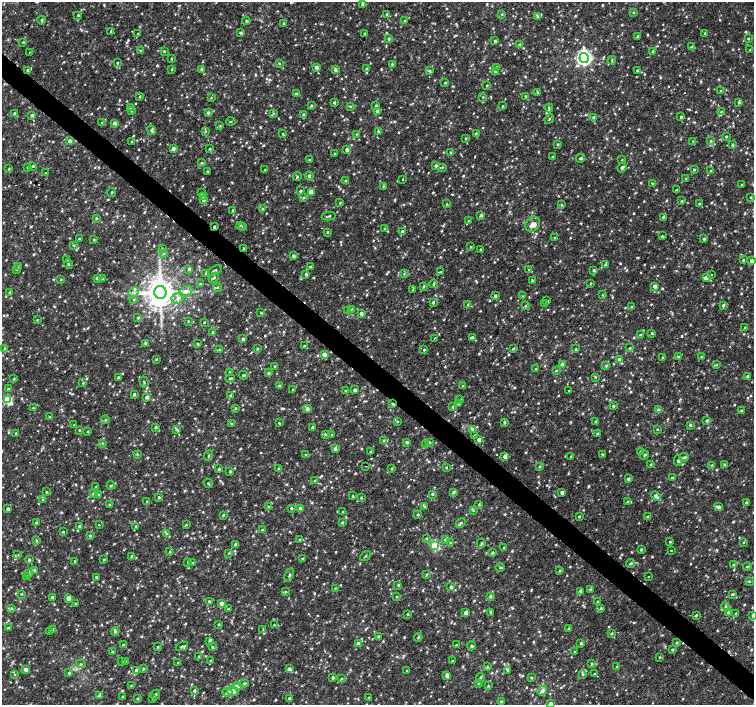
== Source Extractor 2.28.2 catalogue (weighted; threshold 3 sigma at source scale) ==
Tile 6 of 4 x 4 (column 2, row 2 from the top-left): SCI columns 1503-3005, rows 2982-4387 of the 6016 x 6028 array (HDU 1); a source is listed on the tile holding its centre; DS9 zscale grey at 2 x 2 block average (1 PNG px = mean of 2 x 2 image px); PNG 756 x 707 px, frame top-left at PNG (2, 2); each listed source drawn as its Kron ellipse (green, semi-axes under 4 px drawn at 4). Shown black and unused: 4% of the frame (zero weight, under 2 of 3 exposures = <1% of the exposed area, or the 3 px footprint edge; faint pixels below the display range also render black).
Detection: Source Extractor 2.28.2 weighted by HDU 2 'WHT'; one run over the whole footprint, this tile lists its part. Background 0.00558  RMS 0.003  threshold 0.0133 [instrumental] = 3 sigma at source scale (4.5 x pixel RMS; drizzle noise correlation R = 1.50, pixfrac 1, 0.0396/0.0396 arcsec/px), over >= 5 px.
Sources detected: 1359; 4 cosmic-ray / hot-pixel residue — neither listed nor drawn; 2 coinciding with a brighter row at this scale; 21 inside a brighter listed object's ellipse — not listed separately; of the other 1332, all 500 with FLUX_AUTO >= 0.604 (the completeness limit of this list) listed and drawn (832 fainter detections not listed), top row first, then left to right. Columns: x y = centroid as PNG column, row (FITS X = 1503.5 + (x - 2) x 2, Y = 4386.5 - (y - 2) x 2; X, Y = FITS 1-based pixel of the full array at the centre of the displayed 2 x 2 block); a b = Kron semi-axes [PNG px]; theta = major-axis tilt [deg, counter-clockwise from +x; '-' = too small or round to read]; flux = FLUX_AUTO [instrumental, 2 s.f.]
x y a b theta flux
362 5 4 3 - 0.84
633 12 3 3 - 0.66
387 14 3 2 - 0.61
502 14 3 3 - 0.67
78 15 3 3 - 0.71
538 17 4 3 - 1
42 20 4 3 - 1
246 21 4 3 - 0.75
405 21 3 3 - 0.71
283 24 3 2 - 0.69
111 32 4 3 - 0.93
138 33 2 2 - 0.8
241 33 3 2 - 1
365 33 3 2 - 0.81
705 33 3 2 - 1.2
638 36 3 2 - 0.83
748 38 2 2 - 0.65
389 39 3 3 - 1.1
495 41 2 2 - 1.2
23 42 3 2 - 0.76
520 44 3 3 - 0.91
692 47 4 3 - 1.2
140 50 3 3 - 0.69
750 50 2 2 - 0.61
164 51 3 3 - 0.69
653 51 2 2 - 1.3
29 53 2 2 - 1.7
584 58 5 4 - 260
171 59 3 2 - 0.7
612 60 4 2 - 0.69
117 63 2 2 - 0.85
279 63 3 2 - 0.84
392 64 3 3 - 0.77
317 67 3 3 - 2.9
496 67 4 3 - 0.98
172 69 3 3 - 0.71
201 69 4 4 - 1.4
367 69 3 3 - 1.3
27 70 3 2 - 1.3
335 70 3 3 - 2.3
637 70 2 2 - 0.63
430 71 3 3 - 0.96
495 71 4 3 - 0.92
445 83 3 3 - 0.63
487 85 2 2 - 0.64
721 90 3 2 - 0.63
538 93 3 3 - 0.62
296 94 3 2 - 0.73
525 96 3 3 - 0.66
140 97 3 2 - 0.72
483 97 3 2 - 0.61
211 98 3 3 - 0.61
739 102 4 3 - 1
334 103 2 2 - 1.4
311 105 3 2 - 0.99
376 105 3 2 - 0.7
350 106 3 3 - 0.73
502 106 2 2 - 0.72
130 108 3 3 - 0.68
549 108 4 3 - 1.1
132 111 3 3 - 0.65
377 111 3 3 - 1.4
721 111 3 3 - 0.75
14 113 3 3 - 1.1
208 113 3 3 - 1.7
274 113 3 3 - 0.61
32 115 3 3 - 1.4
303 115 3 3 - 1.6
681 116 3 3 - 0.77
593 117 3 3 - 0.89
549 119 5 2 - 0.79
231 121 4 2 - 0.64
102 122 4 3 - 0.72
114 123 3 3 - 2.2
220 126 3 3 - 0.68
152 130 5 3 - 2
206 131 3 3 - 0.69
378 131 4 2 - 0.84
476 133 3 3 - 0.8
283 134 3 2 - 0.63
357 134 4 3 - 0.71
726 136 2 2 - 0.7
466 138 3 2 - 0.73
70 141 3 3 - 2.7
693 141 3 3 - 0.64
711 141 3 3 - 0.84
132 142 3 3 - 1.1
558 144 3 3 - 0.86
732 145 3 2 - 1
173 149 3 3 - 2.3
210 149 2 2 - 0.76
347 150 3 2 - 2.5
451 153 3 2 - 0.77
335 154 3 3 - 0.77
552 157 3 2 - 0.61
580 158 5 4 - 1.4
309 160 3 3 - 0.63
622 160 3 2 - 0.66
202 163 3 3 - 0.89
436 165 3 3 - 1.4
33 166 2 2 - 0.72
28 167 3 3 - 0.64
442 167 4 3 - 0.73
622 167 5 3 - 1.6
9 169 3 2 - 0.65
694 169 3 2 - 0.91
265 170 3 3 - 0.6
207 171 3 2 - 0.78
711 171 3 2 - 0.67
46 173 2 2 - 0.92
309 176 4 3 - 1
297 177 4 3 - 0.83
403 179 2 2 - 0.97
686 179 3 2 - 0.64
346 181 3 3 - 0.72
653 184 3 3 - 0.96
742 185 3 2 - 0.64
383 186 3 3 - 0.67
677 190 3 2 - 0.99
300 191 3 3 - 0.93
111 192 4 2 - 0.63
311 192 3 3 - 6.3
201 193 3 3 - 0.64
203 196 4 3 - 0.86
751 197 3 3 - 0.71
304 198 4 3 - 0.8
204 200 3 3 - 1.7
682 201 3 2 - 0.69
340 203 3 2 - 0.71
447 204 3 3 - 0.65
699 204 2 2 - 0.8
561 205 3 3 - 0.69
263 209 3 3 - 0.64
233 210 3 3 - 1
481 215 3 3 - 1.4
329 216 7 2 9 0.99
663 217 3 2 - 1.1
96 218 3 3 - 0.66
468 221 4 2 - 0.61
533 224 8 6 50 5
240 225 3 2 - 0.63
243 226 3 3 - 0.72
214 227 3 3 - 1.1
384 229 3 3 - 0.6
402 231 3 3 - 0.93
327 232 3 3 - 0.68
662 236 3 3 - 0.7
554 238 3 3 - 0.68
79 239 3 2 - 0.76
94 239 3 2 - 0.84
704 239 3 3 - 1.1
74 245 3 3 - 0.7
471 247 3 2 - 0.63
244 248 3 2 - 0.6
162 249 3 3 - 0.61
481 250 4 2 - 0.71
163 254 3 2 - 0.63
293 256 3 3 - 1.9
67 259 3 3 - 1.2
743 260 3 3 - 0.8
751 261 2 2 - 3
68 264 5 3 - 1
606 265 4 3 - 0.93
18 266 3 2 - 0.82
310 266 4 3 - 0.77
16 269 3 3 - 0.71
189 269 3 3 - 1.3
528 269 3 2 - 0.64
215 270 7 2 27 1.1
594 270 3 2 - 1.2
441 272 4 3 - 0.93
206 273 4 3 - 0.8
306 274 3 3 - 0.97
404 274 4 2 - 0.69
711 274 2 2 - 1
97 278 3 3 - 1.5
214 278 6 3 44 1.1
706 278 3 3 - 5.2
103 279 3 2 - 0.74
61 280 3 3 - 0.61
532 281 3 2 - 0.66
590 283 2 2 - 0.78
200 284 3 3 - 0.89
433 284 4 2 - 0.8
424 286 4 2 - 0.85
655 286 3 2 - 3
217 288 4 3 - 0.95
413 290 4 3 - 0.76
186 291 6 5 - 3
160 292 6 6 - 1600
10 293 3 2 - 2.1
134 293 6 3 46 1.7
603 295 3 2 - 0.64
495 296 3 3 - 1.3
522 296 3 3 - 0.62
178 298 6 5 - 2.8
134 300 3 3 - 0.63
547 301 3 3 - 1.1
433 302 3 2 - 1.1
545 304 4 3 - 1.1
468 305 3 2 - 0.63
723 305 3 3 - 1.3
526 306 3 3 - 0.73
631 307 3 3 - 0.67
352 309 4 3 - 0.63
348 310 3 3 - 1.2
261 313 3 3 - 0.63
361 314 3 2 - 2.6
138 318 2 2 - 0.89
37 320 3 3 - 0.61
188 321 2 2 - 0.66
204 322 2 2 - 0.61
745 327 3 3 - 0.76
212 332 2 2 - 0.69
652 333 3 3 - 0.8
640 335 3 3 - 1.5
435 338 2 2 - 1.3
472 338 3 3 - 3.1
243 339 3 3 - 1.3
145 343 3 3 - 0.99
197 344 3 3 - 0.9
304 346 3 2 - 0.67
5 348 3 3 - 0.76
513 348 3 2 - 0.68
630 348 3 2 - 0.64
257 349 3 3 - 0.73
576 349 2 2 - 0.83
220 350 3 3 - 0.85
424 350 2 2 - 8
324 354 3 3 - 4.5
678 357 4 3 - 1.1
701 357 3 3 - 0.9
663 358 3 2 - 1.3
156 359 3 2 - 0.64
619 359 3 3 - 1.5
562 364 3 3 - 2.7
606 365 4 3 - 0.99
716 365 3 3 - 0.63
275 366 3 2 - 0.79
536 369 2 2 - 0.88
556 370 3 3 - 0.63
229 372 2 2 - 0.83
268 373 3 3 - 1.1
244 375 4 3 - 1
748 376 3 3 - 2.3
118 377 2 2 - 1.3
595 377 3 3 - 0.67
230 378 5 2 - 0.9
14 379 3 2 - 0.68
144 382 6 2 -74 0.83
83 383 3 3 - 0.69
279 386 3 3 - 1.4
463 386 3 3 - 0.88
9 389 3 3 - 0.79
293 390 3 3 - 0.61
355 390 3 2 - 1.4
568 390 2 2 - 0.67
345 391 2 2 - 0.62
134 394 3 3 - 1.1
230 395 3 3 - 0.94
147 397 3 3 - 2.4
8 400 4 3 - 49
459 400 3 3 - 0.68
393 404 3 3 - 1.1
458 404 3 3 - 0.8
614 406 3 3 - 1
453 407 3 2 - 0.81
33 408 2 2 - 0.82
235 408 3 3 - 0.72
307 409 3 3 - 3
658 410 3 3 - 1.1
741 410 3 3 - 0.97
50 417 3 2 - 0.86
105 420 4 3 - 0.84
707 420 3 3 - 1.2
397 421 4 3 - 0.7
596 421 3 2 - 0.86
504 422 3 2 - 1.4
279 423 3 2 - 0.68
231 424 3 3 - 0.63
74 425 3 2 - 0.6
690 425 3 2 - 1.3
156 427 3 3 - 1.1
313 427 2 2 - 1.6
177 429 3 3 - 0.77
472 429 4 3 - 1.4
657 429 3 2 - 0.73
79 430 3 3 - 0.63
88 432 3 2 - 0.72
16 433 3 3 - 0.69
325 434 3 2 - 0.86
332 434 3 3 - 0.61
597 434 4 3 - 1.2
474 435 3 2 - 0.78
384 440 4 3 - 1.1
479 440 3 2 - 3.2
407 442 3 3 - 1.5
429 442 3 3 - 1
102 443 3 3 - 0.74
426 444 3 3 - 0.82
335 449 3 3 - 1.7
370 452 2 2 - 0.8
640 452 3 2 - 1.1
137 454 3 3 - 0.65
602 454 3 2 - 0.65
306 455 3 3 - 0.86
644 455 5 3 - 0.97
208 456 5 2 - 0.71
505 456 4 3 - 2.9
571 456 3 2 - 0.71
684 457 5 3 - 1.5
678 461 5 3 - 0.94
651 464 3 3 - 0.85
724 464 4 3 - 0.81
712 465 3 3 - 0.65
366 466 2 2 - 0.96
446 467 3 2 - 0.62
540 467 3 3 - 0.78
278 468 3 3 - 0.89
392 468 3 3 - 0.64
219 469 3 2 - 0.96
230 471 3 2 - 1.1
672 477 2 2 - 0.66
628 479 3 2 - 1.9
314 480 3 3 - 0.63
208 483 5 2 - 0.72
111 485 4 3 - 0.78
96 487 3 3 - 0.71
46 492 3 2 - 0.6
453 492 4 3 - 1.3
562 492 3 2 - 3.2
93 493 3 3 - 0.83
99 494 3 3 - 0.76
433 494 3 3 - 0.9
353 496 2 2 - 0.77
656 496 5 3 - 2.8
159 497 2 2 - 1
361 498 3 3 - 0.7
43 499 3 3 - 0.81
147 501 2 2 - 0.74
628 501 4 4 - 1.3
746 503 3 3 - 1.1
479 504 4 3 - 0.76
109 505 3 3 - 0.67
269 506 3 3 - 0.72
424 506 4 3 - 1.1
719 507 4 3 - 1.7
291 508 3 3 - 0.91
8 509 2 2 - 1.8
300 509 3 3 - 3.9
473 510 3 3 - 0.65
343 512 3 3 - 0.83
418 514 3 2 - 0.9
223 515 3 2 - 0.95
579 516 2 2 - 0.94
648 516 3 3 - 0.66
36 522 3 2 - 0.67
342 523 3 2 - 0.96
461 523 5 3 - 1.2
99 525 2 2 - 0.75
186 525 3 2 - 0.7
79 526 3 2 - 1.1
136 526 3 2 - 0.8
262 530 3 2 - 1
63 532 3 2 - 0.68
166 534 4 3 - 0.85
90 536 3 2 - 0.86
426 538 3 3 - 0.64
300 539 3 3 - 0.63
445 540 3 3 - 0.94
37 541 3 3 - 0.81
670 541 2 2 - 0.68
744 542 3 3 - 0.66
450 543 3 3 - 0.84
481 543 5 3 - 0.99
236 544 3 3 - 1.5
435 545 3 3 - 57
504 548 3 3 - 1.4
641 549 3 3 - 1.1
671 550 2 2 - 0.75
170 551 3 3 - 0.65
229 553 3 3 - 0.69
492 553 3 3 - 1.2
18 555 3 3 - 0.6
132 556 3 3 - 1.9
365 556 6 2 40 0.79
302 558 3 2 - 0.73
104 559 3 2 - 0.64
29 560 2 2 - 1.2
75 561 3 3 - 0.69
188 563 4 3 - 0.92
192 563 3 3 - 0.7
631 563 5 2 - 0.82
734 565 3 3 - 1.6
747 566 4 2 - 0.73
500 568 4 3 - 0.82
560 570 3 3 - 0.84
35 571 4 3 - 1.1
29 574 4 3 - 1.1
289 575 7 3 68 1.3
426 575 3 2 - 0.62
649 576 2 2 - 0.8
26 577 3 3 - 0.82
96 577 3 3 - 0.98
749 581 3 3 - 0.62
398 585 3 3 - 0.87
451 587 3 2 - 1.7
335 588 3 3 - 0.62
590 589 3 3 - 0.69
286 591 2 2 - 2.2
581 591 3 3 - 1.7
22 594 3 3 - 0.63
732 594 3 2 - 0.79
490 596 4 3 - 1.4
52 597 3 3 - 1.8
397 597 3 2 - 0.6
68 598 3 2 - 5.7
209 601 3 2 - 0.77
597 602 3 3 - 0.66
221 603 3 3 - 2.7
75 604 3 2 - 0.72
725 607 4 2 - 0.7
11 608 3 3 - 0.8
601 608 3 3 - 0.82
228 609 3 2 - 1
490 612 3 2 - 1
466 613 3 3 - 4.4
728 613 3 3 - 1.4
736 613 2 2 - 0.83
408 614 3 2 - 0.82
696 615 3 2 - 0.86
753 615 4 3 - 1
219 624 3 2 - 0.77
274 625 3 2 - 0.63
8 628 3 3 - 0.92
569 628 4 3 - 0.82
53 629 3 2 - 0.69
263 630 4 3 - 0.76
50 631 3 3 - 0.71
115 631 4 3 - 1.5
612 633 3 3 - 0.88
378 637 3 3 - 1.4
418 637 4 3 - 0.91
209 641 3 3 - 0.96
677 642 3 3 - 0.67
358 643 3 3 - 2.1
581 643 3 3 - 1.1
123 645 2 2 - 0.89
456 645 3 2 - 0.71
182 646 6 3 22 1.1
471 646 4 3 - 0.99
158 647 2 2 - 0.67
212 647 3 2 - 0.83
672 650 3 3 - 0.83
112 652 3 3 - 0.73
575 652 2 2 - 0.72
199 657 3 3 - 0.9
660 657 3 2 - 0.62
122 661 3 3 - 0.66
125 661 3 3 - 0.7
211 661 3 2 - 0.65
453 661 3 2 - 0.69
178 663 3 3 - 0.68
81 664 5 3 - 0.93
591 664 3 3 - 0.75
487 667 4 3 - 0.84
617 667 3 3 - 1.2
144 668 4 3 - 0.74
289 669 3 3 - 2.7
25 670 3 3 - 3.3
136 670 3 3 - 1.7
507 670 4 3 - 0.87
407 671 2 2 - 0.72
69 673 3 3 - 1.1
14 674 3 3 - 0.69
583 674 3 2 - 0.63
594 674 2 2 - 0.68
447 675 3 3 - 3.7
531 677 2 2 - 0.8
333 678 3 3 - 1.1
341 678 3 3 - 0.65
480 678 5 3 - 0.94
244 683 5 3 - 1.1
478 683 3 3 - 0.68
131 685 3 2 - 0.62
238 686 4 3 - 1.6
488 686 3 2 - 0.64
542 690 5 4 - 2.4
194 691 3 3 - 1
233 691 5 5 - 4.1
227 692 5 4 - 1.9
155 695 5 3 - 1.2
100 696 4 3 - 2.5
122 697 3 2 - 0.71
369 697 3 3 - 0.62
137 698 3 3 - 0.69
153 698 3 3 - 0.64
289 698 3 2 - 1.4
501 702 3 3 - 1.6
551 704 3 3 - 4.2
Overlapping masked pixels (flux is a lower limit): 2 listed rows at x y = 214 227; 393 404
Isophote crosses this tile's border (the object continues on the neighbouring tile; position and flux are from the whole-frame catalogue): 3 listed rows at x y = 751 261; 753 615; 551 704